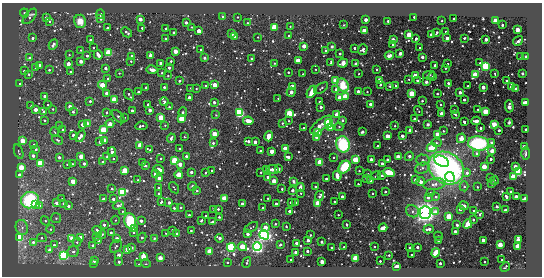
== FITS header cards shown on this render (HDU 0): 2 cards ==
NAXIS1  =                  540 / length of data axis 1
NAXIS2  =                  274 / length of data axis 2

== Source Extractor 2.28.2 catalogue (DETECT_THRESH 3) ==
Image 540 x 274 px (HDU 0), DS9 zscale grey, 1 PNG px = 1 image px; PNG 544 x 278 px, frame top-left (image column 1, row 274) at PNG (2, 3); each listed source drawn as its Kron ellipse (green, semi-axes under 4 px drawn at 4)
Background -15.8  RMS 200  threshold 604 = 3 sigma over >= 5 px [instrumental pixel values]
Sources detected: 533; of the 533, the 500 brightest by FLUX_AUTO listed and drawn (33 fainter detections omitted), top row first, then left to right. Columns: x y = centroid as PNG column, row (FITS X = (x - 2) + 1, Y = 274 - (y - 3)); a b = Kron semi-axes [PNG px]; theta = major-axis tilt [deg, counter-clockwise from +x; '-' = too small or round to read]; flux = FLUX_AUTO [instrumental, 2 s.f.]
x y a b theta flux
24 13 4 4 - 1.5e+04
100 14 5 3 - 3.6e+04
30 16 9 5 49 4.8e+04
222 16 3 3 - 1.8e+04
237 17 3 2 - 1.3e+04
414 17 3 3 - 3.9e+04
46 18 3 3 - 1.3e+05
454 18 3 2 - 2.8e+04
101 19 3 3 - 3.0e+04
140 19 3 3 - 3.0e+05
366 20 3 3 - 2.1e+05
495 20 4 3 - 7.6e+05
49 21 4 3 - 2.3e+04
80 21 6 6 - 1.3e+05
388 21 3 3 - 3.8e+04
442 21 3 2 - 1.8e+04
186 22 3 3 - 1.0e+05
247 23 3 2 - 1.5e+04
344 25 2 2 - 1.0e+04
502 25 3 2 - 3.2e+04
290 26 3 3 - 1.2e+04
192 27 3 2 - 1.2e+04
274 27 3 3 - 1.4e+06
108 28 4 3 - 4.6e+04
142 28 3 3 - 2.5e+04
166 29 3 3 - 4.7e+04
517 30 3 3 - 5.9e+05
199 31 3 3 - 5.6e+05
364 31 4 3 - 3.8e+05
127 32 6 3 -42 5.6e+04
174 32 3 3 - 4.3e+04
437 32 4 3 - 3.3e+04
446 32 3 3 - 2.5e+04
232 34 3 3 - 1.9e+05
409 35 4 3 - 1.1e+06
431 35 3 3 - 1.5e+05
289 36 3 3 - 6.6e+04
234 37 3 3 - 1.2e+05
258 37 3 3 - 1.2e+04
33 38 3 3 - 6.2e+04
416 38 3 3 - 5.0e+04
447 38 3 3 - 1.0e+05
464 38 3 3 - 2.9e+04
166 39 3 3 - 3.5e+04
486 39 3 3 - 1.8e+05
91 40 3 3 - 1.2e+05
393 40 3 3 - 3.4e+05
518 41 5 3 - 2.6e+04
53 44 5 3 - 1.0e+05
393 44 3 3 - 1.5e+04
304 46 3 3 - 4.0e+05
332 46 4 3 - 1.9e+04
93 48 3 2 - 1.6e+04
354 48 3 3 - 4.2e+04
420 48 3 2 - 2.0e+04
81 50 3 2 - 1.4e+04
200 50 3 2 - 1.5e+04
363 50 5 4 - 3.9e+04
175 51 3 3 - 5.1e+05
326 51 3 3 - 8.4e+04
109 53 3 3 - 3.6e+06
340 53 3 3 - 5.1e+04
400 53 3 3 - 6.1e+04
69 55 3 2 - 1.1e+04
98 55 5 3 - 8.5e+04
389 55 4 3 - 7.5e+04
87 56 3 3 - 5.9e+04
132 56 3 3 - 1.6e+05
151 56 3 3 - 3.1e+05
526 56 3 2 - 1.5e+04
422 57 3 3 - 1.3e+05
521 57 2 2 - 1.1e+04
30 58 3 3 - 5.4e+04
204 58 3 3 - 2.5e+04
251 59 3 3 - 3.9e+04
298 60 3 3 - 9.5e+05
81 61 3 3 - 2.1e+05
131 61 3 3 - 1.9e+04
171 61 3 3 - 2.5e+04
331 62 4 2 - 1.9e+04
161 63 3 3 - 7.7e+04
274 63 3 2 - 1.5e+04
343 63 5 4 - 1.5e+05
480 63 3 3 - 3.4e+04
68 64 3 3 - 3.4e+05
356 64 3 3 - 1.6e+05
448 64 3 3 - 3.3e+04
40 65 3 3 - 1.7e+05
435 65 3 3 - 1.5e+05
486 66 3 3 - 6.0e+06
36 68 3 3 - 1.5e+04
106 68 4 3 - 3.6e+04
169 68 3 3 - 7.6e+04
446 68 3 2 - 1.5e+04
315 69 3 2 - 1.2e+04
377 69 3 3 - 2.4e+04
49 70 3 3 - 2.0e+04
152 70 5 3 - 7.8e+04
24 71 3 3 - 4.5e+04
71 72 3 3 - 2.2e+04
288 72 3 3 - 2.8e+04
119 73 3 3 - 1.4e+04
162 73 3 2 - 1.7e+04
495 73 3 2 - 1.4e+04
522 73 3 3 - 1.7e+04
29 74 4 3 - 2.2e+04
303 74 2 2 - 1.2e+04
359 74 3 2 - 1.3e+04
475 74 3 3 - 1.3e+06
168 75 3 2 - 1.6e+04
429 75 6 4 11 2.1e+04
415 76 3 3 - 1.0e+06
432 77 3 2 - 1.5e+04
107 78 3 3 - 3.2e+04
409 79 3 3 - 1.5e+04
380 80 3 3 - 7.0e+05
417 80 3 3 - 3.8e+04
179 81 3 3 - 5.0e+04
336 81 3 3 - 2.1e+06
507 81 3 3 - 9.2e+04
426 82 3 3 - 3.9e+04
448 83 3 3 - 6.5e+04
20 84 4 3 - 1.7e+04
102 85 4 4 - 1.9e+05
215 85 4 3 - 5.6e+05
343 85 7 5 -60 4.3e+05
380 85 3 3 - 3.7e+04
206 86 3 3 - 3.7e+04
292 86 3 3 - 5.6e+05
390 86 3 3 - 2.8e+04
396 86 3 3 - 2.9e+04
468 86 3 2 - 2.9e+04
164 87 3 3 - 5.6e+04
483 87 3 3 - 3.0e+05
512 87 3 3 - 4.2e+05
146 88 3 3 - 2.1e+04
190 88 3 2 - 1.3e+04
321 88 8 3 35 2.0e+04
196 89 3 2 - 1.5e+04
336 89 4 4 - 4.6e+04
516 89 3 3 - 2.7e+04
358 91 3 3 - 8.4e+04
138 92 3 3 - 6.5e+04
291 92 4 3 - 2.7e+05
312 92 7 3 61 3.5e+05
367 92 3 3 - 1.6e+04
460 92 3 3 - 1.3e+05
106 93 3 3 - 5.1e+04
412 94 3 3 - 1.7e+06
437 94 3 2 - 2.7e+04
129 95 6 3 -54 3.3e+04
45 96 3 3 - 1.4e+05
345 96 3 3 - 1.4e+06
189 97 3 3 - 1.7e+05
278 98 3 2 - 1.2e+04
340 98 3 3 - 1.1e+06
114 99 3 3 - 1.1e+06
464 100 4 3 - 5.2e+04
90 101 3 3 - 3.5e+04
422 101 3 2 - 2.6e+04
164 102 4 3 - 2.5e+05
214 102 3 3 - 8.0e+04
320 102 3 2 - 1.5e+04
526 103 4 3 - 1.1e+06
148 104 3 3 - 5.6e+04
371 104 3 3 - 3.9e+05
440 104 3 2 - 1.8e+04
48 105 3 3 - 1.8e+04
31 106 3 3 - 1.4e+04
70 106 3 3 - 2.6e+05
509 106 6 3 -87 6.7e+04
169 107 3 3 - 2.7e+04
321 107 3 3 - 7.2e+04
35 109 3 3 - 2.8e+05
53 109 3 3 - 2.0e+04
478 109 3 2 - 1.6e+04
150 110 3 3 - 1.9e+05
455 110 3 2 - 1.3e+04
132 111 3 3 - 1.9e+05
419 111 5 3 - 1.2e+04
485 111 3 3 - 1.4e+06
44 112 4 3 - 1.8e+05
73 112 3 3 - 2.5e+04
107 112 3 3 - 2.6e+04
183 112 4 4 - 1.8e+04
240 113 3 3 - 8.7e+06
289 113 4 3 - 3.2e+06
337 114 4 3 - 6.0e+05
441 114 4 3 - 5.0e+04
455 114 4 3 - 2.3e+04
216 115 3 2 - 1.1e+04
118 117 8 4 -46 2.7e+04
124 117 2 2 - 1.3e+04
161 117 3 3 - 1.7e+06
182 119 3 3 - 2.2e+06
414 119 3 3 - 4.6e+04
45 120 3 3 - 3.7e+04
342 120 3 3 - 3.8e+04
248 121 5 3 - 1.4e+05
289 121 3 3 - 1.6e+04
476 121 4 3 - 1.7e+05
464 122 3 3 - 6.9e+04
509 122 3 3 - 1.8e+04
282 123 3 3 - 1.7e+04
329 123 4 4 - 5.1e+06
88 124 4 3 - 7.8e+04
110 124 4 4 - 7.7e+04
428 124 3 3 - 4.0e+04
494 124 3 3 - 9.6e+05
83 125 3 3 - 4.2e+05
165 125 3 3 - 1.3e+04
321 125 13 5 38 1.3e+05
59 126 3 3 - 2.1e+04
141 126 6 2 6 3.4e+04
395 126 3 3 - 1.9e+04
339 127 4 4 - 2.2e+04
303 128 3 2 - 1.6e+04
330 128 3 3 - 2.0e+05
481 128 3 3 - 4.8e+04
526 129 3 3 - 6.7e+04
62 130 3 3 - 2.3e+04
103 130 3 3 - 2.0e+06
410 130 3 3 - 1.8e+05
499 130 3 3 - 5.0e+04
443 131 3 3 - 1.6e+04
55 132 5 3 - 1.2e+04
317 132 3 3 - 1.7e+06
362 132 3 3 - 2.3e+04
214 134 3 3 - 1.0e+06
438 134 3 3 - 6.9e+05
73 135 3 3 - 7.3e+04
80 136 6 3 57 2.0e+05
269 136 5 3 - 1.7e+06
388 136 3 3 - 5.7e+05
402 136 3 3 - 1.6e+05
184 137 4 2 - 1.8e+04
171 138 4 3 - 4.0e+04
317 138 4 3 - 9.3e+04
461 138 5 4 - 8.0e+04
57 140 6 4 -38 2.1e+04
105 140 3 3 - 5.8e+05
23 141 3 3 - 1.1e+06
248 141 4 3 - 1.2e+05
100 142 4 3 - 4.3e+04
255 142 3 3 - 2.1e+05
491 142 4 3 - 2.4e+04
213 143 3 3 - 4.1e+04
436 143 5 4 - 1.9e+04
478 143 10 7 -9 1.3e+06
343 144 8 6 -77 9.5e+05
34 145 3 3 - 6.3e+04
140 145 4 3 - 1.1e+06
378 146 3 2 - 1.2e+04
432 147 5 4 - 2.5e+05
524 147 3 3 - 4.0e+05
36 149 3 3 - 3.1e+04
179 149 3 3 - 3.4e+04
285 149 3 3 - 9.0e+05
150 150 4 3 - 5.3e+04
261 151 3 3 - 4.9e+04
272 151 3 3 - 5.6e+05
492 151 4 3 - 6.2e+04
19 152 8 3 -69 1.6e+04
112 152 4 3 - 2.0e+05
477 153 4 4 - 4.6e+04
526 153 6 3 88 2.5e+04
33 156 3 3 - 1.0e+05
81 156 3 3 - 7.2e+05
107 156 4 3 - 1.6e+04
186 156 3 3 - 9.8e+04
398 156 4 3 - 8.3e+04
409 156 5 3 - 9.8e+04
59 157 4 3 - 5.9e+04
288 157 3 3 - 1.7e+05
334 157 3 2 - 1.5e+04
160 158 3 3 - 1.7e+04
113 159 3 3 - 1.5e+04
387 159 3 3 - 6.3e+04
491 159 3 3 - 6.3e+04
355 160 3 3 - 1.3e+06
371 160 3 3 - 2.4e+05
423 160 6 5 - 3.5e+04
175 161 3 3 - 5.3e+06
442 161 8 5 -27 3.4e+05
103 162 3 3 - 5.9e+04
320 162 3 3 - 1.7e+06
40 163 3 3 - 3.7e+06
84 163 3 3 - 8.6e+04
142 163 3 2 - 1.1e+04
67 164 3 3 - 2.3e+04
72 164 4 3 - 1.3e+04
180 164 3 3 - 4.0e+05
382 164 3 3 - 5.0e+04
145 166 3 3 - 3.3e+04
21 167 3 3 - 1.2e+06
345 167 7 5 52 5.1e+05
484 167 3 3 - 1.3e+06
515 167 3 3 - 4.5e+05
422 168 7 5 20 4.7e+04
446 168 19 15 -33 3.8e+06
159 169 5 3 - 2.3e+05
267 169 4 3 - 3.6e+04
273 169 6 3 -10 1.1e+05
278 169 3 3 - 1.7e+05
125 170 3 3 - 1.7e+06
211 171 2 2 - 1.3e+04
359 171 3 3 - 1.6e+04
191 172 3 3 - 1.3e+05
261 172 3 2 - 1.7e+04
389 172 6 4 -17 3.0e+05
518 172 4 3 - 4.6e+06
206 173 3 3 - 1.7e+04
467 173 3 3 - 6.3e+04
155 174 3 3 - 1.9e+05
368 174 3 3 - 1.6e+04
20 175 3 3 - 1.0e+05
179 175 4 4 - 1.4e+05
376 175 5 2 - 1.6e+04
337 176 4 3 - 1.5e+05
381 176 3 3 - 2.8e+04
268 177 3 3 - 1.0e+05
450 177 5 4 - 3.5e+05
513 177 3 3 - 1.5e+06
366 178 3 3 - 2.0e+04
490 178 3 3 - 5.5e+04
159 179 3 3 - 5.8e+05
326 179 3 3 - 1.0e+05
138 180 3 3 - 2.2e+04
415 180 3 3 - 5.8e+04
494 180 4 3 - 4.6e+04
73 181 3 3 - 8.3e+05
274 181 3 3 - 7.6e+05
293 181 3 3 - 3.5e+04
370 181 3 3 - 5.7e+05
421 182 4 3 - 2.1e+05
358 184 3 3 - 1.8e+04
434 184 11 6 8 8.4e+04
492 184 3 3 - 9.0e+04
192 186 4 4 - 3.0e+04
464 186 5 4 - 2.4e+04
316 187 3 3 - 3.6e+04
477 187 3 2 - 2.1e+04
159 188 3 3 - 8.7e+04
174 188 6 2 -56 1.1e+04
300 188 4 3 - 6.4e+04
112 189 3 3 - 3.3e+04
282 189 3 3 - 2.0e+04
292 190 3 3 - 1.3e+05
197 191 4 3 - 2.3e+04
385 191 3 3 - 3.4e+04
510 191 3 3 - 2.2e+04
122 193 4 3 - 4.7e+06
158 193 3 3 - 1.3e+04
301 193 4 3 - 1.2e+04
372 193 3 2 - 1.3e+04
430 193 3 3 - 1.7e+04
320 196 5 4 - 3.4e+04
506 196 4 3 - 7.1e+04
516 196 3 3 - 2.1e+05
342 197 3 3 - 1.6e+05
428 197 3 3 - 8.8e+04
436 197 4 4 - 3.8e+04
224 198 3 3 - 1.0e+06
268 198 2 2 - 1.3e+04
61 199 4 3 - 1.7e+04
103 199 3 3 - 1.9e+05
113 199 3 3 - 9.2e+04
525 199 4 3 - 8.1e+04
30 200 9 8 - 1.0e+06
161 202 3 2 - 2.3e+04
169 202 3 3 - 7.8e+04
291 202 3 3 - 1.2e+05
295 202 3 3 - 8.7e+04
334 202 3 2 - 2.1e+04
56 203 3 3 - 9.9e+04
318 203 3 3 - 1.4e+06
36 204 4 3 - 1.1e+05
63 204 3 3 - 2.9e+04
242 204 3 3 - 6.4e+04
276 204 3 3 - 4.0e+04
118 205 6 3 20 7.7e+04
40 206 3 3 - 1.4e+05
68 206 3 3 - 9.2e+04
464 206 4 3 - 4.5e+04
497 206 3 3 - 3.4e+04
181 207 3 2 - 2.4e+04
263 207 2 2 - 1.5e+04
174 208 3 3 - 3.4e+04
213 209 3 2 - 1.2e+04
218 209 3 3 - 3.2e+04
460 209 3 3 - 6.0e+04
506 210 4 2 - 1.7e+04
122 211 3 3 - 1.4e+04
289 211 3 3 - 9.1e+04
412 211 7 5 -33 4.1e+04
473 211 3 2 - 1.6e+04
436 212 3 3 - 3.2e+05
425 213 6 5 - 1.2e+07
480 214 3 3 - 1.8e+04
189 215 3 3 - 1.6e+04
338 215 2 2 - 1.3e+04
205 216 3 3 - 2.9e+04
449 216 3 3 - 2.1e+06
219 217 3 3 - 2.5e+04
56 218 5 5 - 2.1e+04
115 220 4 3 - 1.1e+04
202 220 3 3 - 2.7e+04
473 220 3 2 - 2.0e+04
45 221 4 4 - 1.5e+04
130 221 8 6 -79 5.9e+05
141 221 3 3 - 1.2e+05
213 222 3 3 - 5.7e+04
275 224 3 2 - 2.0e+04
468 224 5 3 - 4.0e+05
104 225 3 3 - 5.6e+04
347 225 3 3 - 2.5e+04
457 225 3 3 - 6.1e+04
286 226 3 2 - 1.6e+04
22 227 7 6 - 4.8e+04
251 227 7 3 32 1.7e+04
265 227 3 3 - 2.9e+05
383 228 4 3 - 2.2e+05
50 229 4 3 - 2.3e+04
135 229 3 3 - 1.1e+05
429 229 5 3 - 9.5e+04
172 230 3 3 - 4.7e+04
97 231 5 4 - 5.7e+04
191 231 3 3 - 1.8e+04
455 231 3 3 - 2.5e+04
111 233 3 3 - 3.4e+04
134 233 4 4 - 3.4e+04
166 233 3 2 - 1.3e+04
102 234 4 4 - 3.8e+04
177 234 4 3 - 2.0e+04
248 234 3 3 - 1.4e+05
264 235 5 4 - 6.4e+06
310 235 3 2 - 2.0e+04
438 236 4 3 - 3.5e+04
81 237 3 3 - 3.1e+05
96 237 4 3 - 1.5e+04
20 238 3 3 - 2.9e+06
42 238 5 4 - 2.9e+04
72 238 4 3 - 4.6e+05
142 238 5 4 - 2.2e+04
154 238 4 3 - 1.5e+04
219 238 4 3 - 8.1e+04
117 239 3 3 - 3.3e+05
308 240 3 3 - 1.1e+05
483 240 3 3 - 2.6e+05
518 240 4 3 - 6.6e+05
99 241 3 3 - 9.3e+04
438 241 3 3 - 3.3e+04
33 242 3 3 - 5.0e+04
77 242 4 4 - 2.5e+04
322 242 3 3 - 6.6e+04
296 243 3 3 - 5.9e+04
280 244 3 3 - 4.2e+04
54 245 3 3 - 3.9e+04
93 245 3 3 - 8.0e+04
500 245 3 3 - 9.5e+05
116 246 7 5 56 2.7e+04
518 246 3 3 - 1.2e+06
231 247 4 3 - 5.5e+06
243 247 5 3 - 2.1e+06
257 247 4 4 - 6.8e+06
344 247 3 2 - 1.1e+04
375 247 2 2 - 1.3e+04
417 247 3 3 - 7.2e+04
132 248 3 3 - 4.3e+04
331 248 3 2 - 1.3e+04
410 248 3 3 - 4.8e+04
127 249 3 3 - 4.9e+05
50 250 3 3 - 2.1e+05
73 251 6 5 - 4.1e+04
210 251 3 3 - 1.8e+06
307 251 3 3 - 6.3e+04
296 252 3 3 - 1.0e+05
436 253 5 3 - 2.8e+05
64 255 4 4 - 5.3e+06
119 255 3 3 - 2.3e+05
389 255 3 2 - 2.2e+04
412 255 3 3 - 4.7e+04
143 257 3 3 - 1.0e+06
160 258 3 3 - 5.9e+05
355 258 3 3 - 1.4e+06
291 259 3 2 - 1.1e+04
502 260 3 2 - 3.8e+04
94 261 4 3 - 5.9e+04
380 261 3 3 - 2.6e+04
119 262 3 3 - 6.3e+04
227 262 3 2 - 1.4e+04
247 262 6 3 68 1.9e+04
322 262 3 3 - 4.0e+05
484 262 3 3 - 2.2e+04
440 263 3 3 - 6.1e+04
94 264 3 3 - 1.1e+05
139 264 4 3 - 1.3e+04
146 264 5 3 - 1.2e+04
397 267 3 3 - 1.0e+06
505 267 5 3 - 2.8e+04
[33 fainter detections neither listed nor drawn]